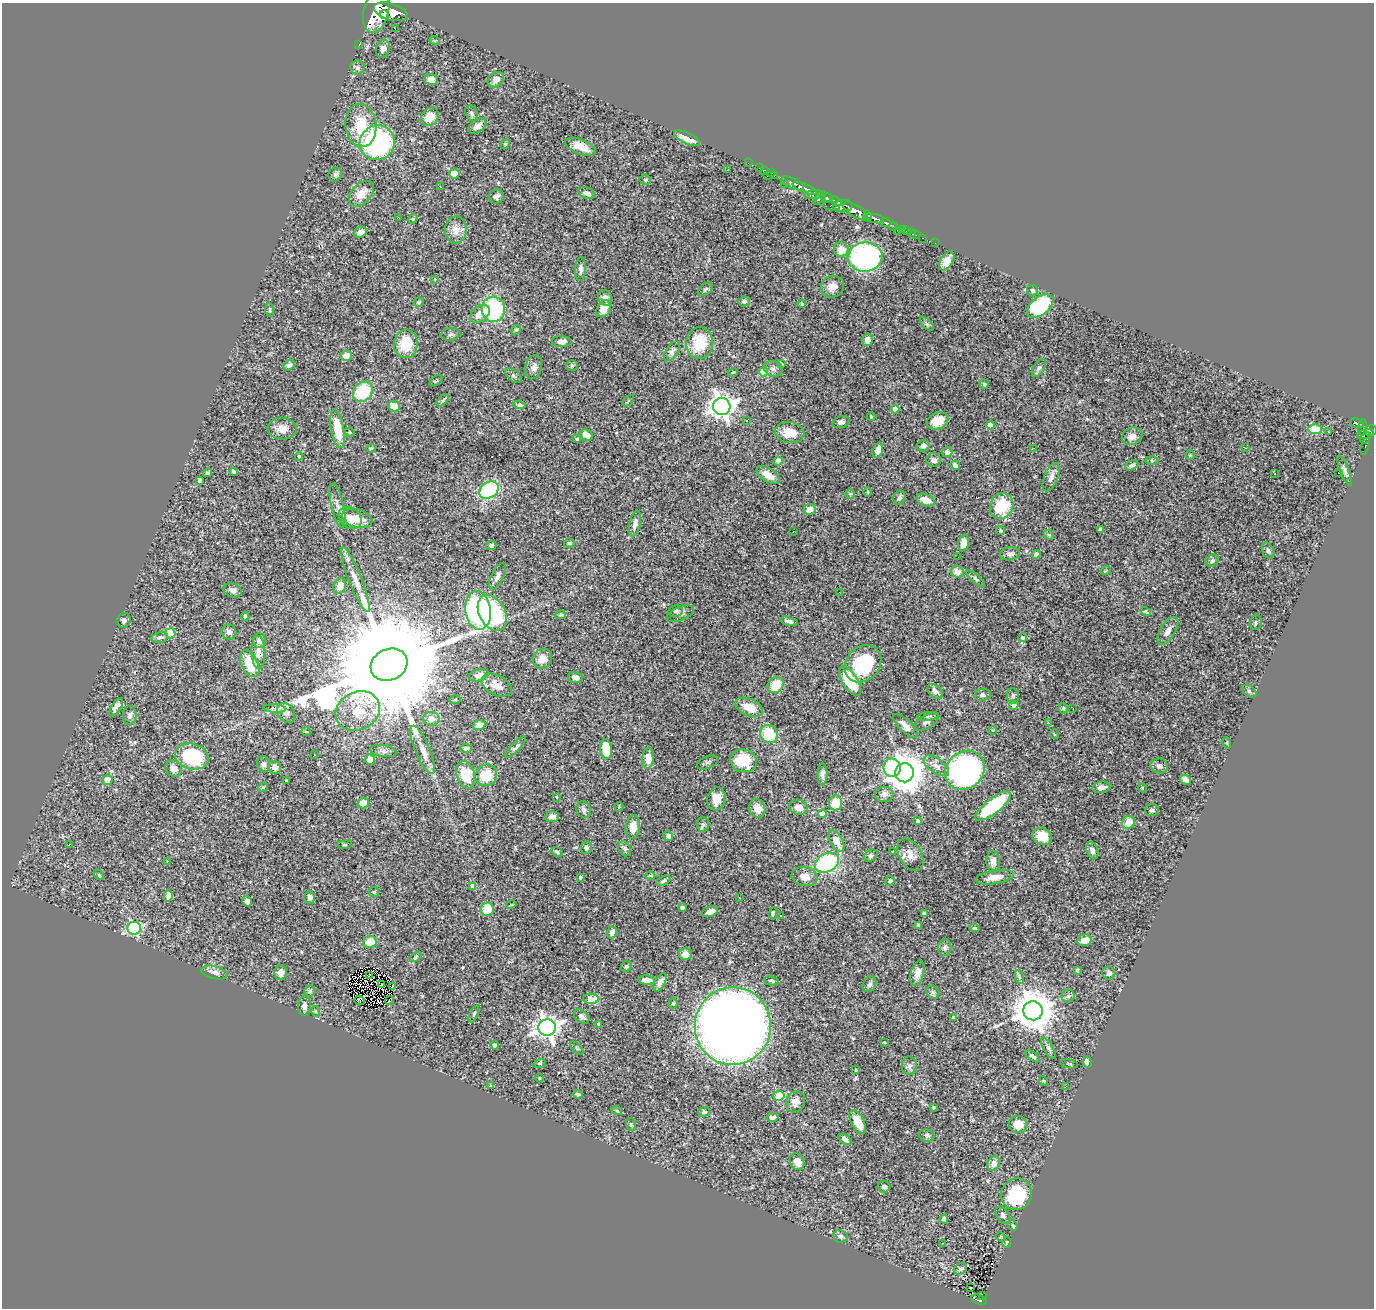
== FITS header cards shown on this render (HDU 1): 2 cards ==
NAXIS1  =                 1372
NAXIS2  =                 1306

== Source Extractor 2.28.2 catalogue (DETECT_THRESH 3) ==
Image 1372 x 1306 px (HDU 1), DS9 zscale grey, 1 PNG px = 1 image px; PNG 1376 x 1310 px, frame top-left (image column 1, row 1306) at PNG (2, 3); each listed source drawn as its Kron ellipse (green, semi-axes under 4 px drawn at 4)
Background 1.06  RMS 0.032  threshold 0.0953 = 3 sigma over >= 5 px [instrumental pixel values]
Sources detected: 385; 1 with non-positive FLUX_AUTO (blend fragments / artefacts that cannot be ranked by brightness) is neither listed nor drawn; the other 384 listed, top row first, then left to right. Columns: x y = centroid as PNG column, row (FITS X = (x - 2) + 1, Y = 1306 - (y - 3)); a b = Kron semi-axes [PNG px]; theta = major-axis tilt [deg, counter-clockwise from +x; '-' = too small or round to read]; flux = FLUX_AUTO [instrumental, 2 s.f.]
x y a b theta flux
376 11 22 12 76 6900
391 12 17 8 -17 5400
384 14 4 3 - 900
395 29 2 2 - 4.9
435 41 5 3 - 1.8
359 44 3 2 - 26
383 49 9 6 73 9.9
358 67 7 7 - 5.9
431 80 7 5 -20 13
496 80 9 6 41 11
471 113 8 5 -65 5.8
430 117 10 8 47 31
361 125 21 15 -84 72
477 126 10 6 36 12
687 138 14 5 -25 22
377 143 18 17 - 360
505 144 6 3 46 2.3
580 147 16 7 -21 33
748 163 2 2 - 12
760 168 3 2 - 31
727 170 3 2 - 2.5
765 171 3 2 - 28
454 173 5 5 - 19
772 173 3 2 - 35
335 174 7 6 - 5.2
775 175 3 2 - 34
767 176 2 2 - 62
645 180 5 5 - 2.7
792 183 12 5 -25 1800
784 184 3 2 - 26
440 187 3 2 - 1.4
805 188 13 3 -23 1200
587 193 8 5 -18 9.7
361 194 15 9 47 29
814 195 9 4 6 610
496 196 7 6 - 7.6
820 198 8 4 49 570
827 198 6 5 - 770
836 201 7 3 -27 520
831 206 8 3 -13 210
843 206 9 6 2 1300
856 211 14 6 -31 3200
867 216 6 3 -82 810
398 217 2 2 - 34
875 218 10 4 -13 1500
413 219 5 4 - 2.4
886 223 5 3 - 330
893 226 4 4 - 150
902 229 3 2 - 41
456 230 14 11 89 22
897 230 2 2 - 11
906 231 3 2 - 27
360 232 6 5 - 15
911 233 2 2 - 10
915 235 5 2 - 15
923 238 3 2 - 23
935 243 2 2 - 7.5
841 250 7 7 - 24
865 257 17 14 7 470
947 261 11 6 59 18
581 269 12 5 87 9.4
435 279 3 3 - 1.2
832 287 11 11 - 17
705 289 9 5 37 4.3
1033 291 6 5 - 4.9
605 298 8 7 - 9.3
744 301 6 5 - 5.5
419 302 5 4 - 3.1
802 304 4 3 - 3.4
1040 306 15 9 39 150
493 309 12 11 - 190
604 309 9 6 61 21
270 310 7 3 -86 2.8
480 314 11 7 39 22
927 324 9 4 -46 4.6
516 330 5 4 - 2.7
451 334 9 6 7 6.1
867 340 6 5 - 11
562 342 10 5 0 11
700 343 16 13 86 74
406 344 14 12 83 59
672 351 11 6 55 7.3
346 355 5 5 - 21
781 364 4 3 - 2.7
289 365 6 5 - 6.8
572 366 6 5 - 3.5
534 367 12 8 77 11
1039 368 10 5 57 5.3
773 369 10 7 -17 8.3
733 372 5 3 - 1.8
763 372 5 4 - 59
513 376 9 5 -38 4.7
436 381 7 3 33 3.1
984 384 5 4 - 3.7
363 392 11 9 47 110
443 400 7 4 45 3.2
628 401 7 3 45 2.1
519 405 6 4 -9 4.7
394 406 6 5 - 27
722 406 9 8 - 1800
895 409 4 4 - 17
871 416 4 3 - 1.9
746 420 3 3 - 4.9
937 421 11 8 22 27
841 422 9 6 12 6.8
1357 423 7 4 -23 260
990 425 4 4 - 20
1363 427 8 3 85 330
282 429 14 11 -3 20
337 429 20 6 -80 67
1315 429 7 5 2 67
1371 430 6 5 - 560
350 432 5 4 - 2.8
1329 432 3 2 - 1.5
790 433 14 10 -8 38
1365 434 8 4 16 500
586 435 7 5 -29 19
1132 436 10 8 24 13
1365 438 6 4 60 330
577 439 4 4 - 2.6
923 446 6 5 - 9.3
1365 446 8 4 72 94
371 448 5 3 - 2.8
1034 448 3 2 - 4.4
1245 448 3 2 - 1.4
878 450 8 5 71 13
947 452 5 5 - 7.1
1190 455 5 4 - 2.4
299 456 4 4 - 3.2
934 460 7 7 - 8.1
778 461 4 4 - 36
1152 461 6 4 -2 3.3
955 465 5 4 - 8.2
1132 465 7 4 26 7.1
1345 470 16 4 -67 7.8
233 471 4 3 - 5.9
207 473 5 3 - 3.7
1275 473 3 2 - 2.1
1338 473 2 2 - 1.6
768 475 13 6 -31 21
1051 477 15 7 68 12
200 480 4 4 - 11
489 490 10 7 32 230
868 492 5 3 - 2
850 494 5 5 - 2.7
899 498 7 6 - 6.6
926 500 9 6 -19 26
338 505 22 6 -77 12
1002 506 13 11 63 94
810 509 6 5 - 21
350 518 12 10 -42 27
357 518 15 9 -16 34
635 524 13 5 77 11
1100 529 4 3 - 3.3
1001 530 5 4 - 4
793 532 2 2 - 1.3
1049 535 6 4 -43 2.2
569 543 5 4 - 3
963 543 8 5 77 22
491 545 5 4 - 5
1268 551 8 6 -65 6.6
1010 554 10 6 11 9.1
1036 554 4 4 - 5.7
958 557 2 2 - 1.7
1212 561 7 5 31 6
1106 570 5 3 - 1.9
957 572 6 5 - 18
497 576 14 6 64 9.4
976 579 11 4 -41 5.5
355 580 35 6 -68 28
340 586 8 6 75 19
233 590 9 6 -22 12
839 592 2 2 - 4.3
478 610 19 12 -81 580
676 611 7 6 - 4.9
1146 611 5 4 - 2.9
492 613 19 13 -61 210
680 614 14 6 22 8.7
560 615 5 4 - 2.9
245 616 4 3 - 4
124 620 7 6 - 6.4
789 621 9 4 -14 6
1256 622 8 5 76 4.4
1168 631 16 7 57 17
229 632 8 7 - 11
170 633 5 5 - 110
160 637 8 5 14 6.1
1023 638 4 4 - 3
259 640 7 6 - 8.5
258 652 16 7 -88 13
542 659 10 9 - 25
250 664 14 8 -65 47
863 664 20 16 48 140
389 665 19 15 24 100000
479 675 10 6 15 11
575 678 7 5 -12 13
850 681 16 7 -58 110
496 685 16 10 -27 20
776 685 9 7 46 55
1249 691 8 5 -39 4.5
935 692 9 6 -44 12
982 695 8 6 8 6.2
1013 696 8 6 -76 5.6
455 699 6 4 2 2.3
1014 705 4 4 - 8.6
116 707 10 4 58 9.7
749 707 14 8 -23 35
275 708 11 4 -4 6.7
1063 708 5 4 - 4.1
1073 708 2 2 - 4.1
358 711 23 19 26 63
286 713 11 8 -55 11
130 715 9 7 85 7
928 716 10 3 7 3.4
431 719 8 7 - 16
926 722 14 6 29 9.4
1048 723 4 2 - 1.6
479 725 6 5 - 16
905 726 16 6 -44 15
993 730 4 3 - 1.6
306 732 4 3 - 1.7
769 734 9 8 - 72
1054 734 5 3 - 2.1
1227 743 6 3 -73 1.8
516 747 14 4 46 6.7
466 748 6 4 6 4.6
606 749 10 6 -82 46
423 750 26 7 -67 23
383 751 13 6 -8 8.2
314 755 3 2 - 1.6
192 757 17 13 -15 150
648 758 10 5 86 18
370 760 5 4 - 17
744 761 13 11 -17 92
707 762 11 6 23 5.1
263 764 8 6 -76 6.9
936 766 15 7 -36 15
1159 766 9 7 -21 9.5
275 767 7 6 - 11
892 768 9 8 - 140
174 769 9 8 - 16
965 770 21 18 42 590
904 773 9 9 - 6000
822 774 11 5 -90 7.9
466 775 14 9 -73 68
486 775 11 10 - 56
107 780 5 5 - 17
286 780 4 2 - 1.5
1186 780 6 4 -32 16
263 787 5 4 - 2.7
1101 787 9 5 9 12
1142 788 4 3 - 1.7
884 794 9 7 7 13
556 797 4 2 - 1.5
716 799 12 9 75 29
363 803 5 5 - 18
835 803 7 6 - 49
993 806 22 7 39 170
619 807 4 4 - 1.8
799 807 9 7 -16 17
757 808 9 8 - 19
584 810 8 7 - 6.9
1152 810 7 6 - 5
822 814 4 4 - 23
552 817 7 5 5 11
918 821 4 4 - 4.4
1128 822 7 6 - 34
703 824 7 6 - 5.8
633 827 12 7 84 24
668 836 5 4 - 5.6
1042 836 10 8 -28 37
836 841 12 6 -60 25
70 844 3 2 - 2.8
345 845 7 3 7 2.4
586 847 6 5 - 7.2
625 849 8 6 -58 5.9
1092 851 9 5 -73 9.7
557 852 6 3 -34 3.5
893 852 3 3 - 2.7
871 855 7 5 32 4.7
910 855 18 11 -59 20
167 861 3 3 - 3.7
993 862 11 6 -86 11
827 863 12 9 27 240
99 875 6 3 -45 2.7
650 875 5 3 - 2
804 876 13 9 -11 23
580 877 3 3 - 4.3
995 877 19 6 9 24
663 881 8 4 26 4.2
890 881 5 4 - 5.2
473 886 4 4 - 14
374 892 5 5 - 3
168 896 5 4 - 16
310 897 6 5 - 8.8
739 898 2 2 - 1.6
247 901 5 5 - 6.9
511 905 5 3 - 1.8
682 908 4 3 - 5.6
487 909 7 6 - 51
710 912 8 5 21 11
773 913 6 3 85 3.9
924 913 4 3 - 3.6
781 915 3 2 - 3.6
919 925 4 3 - 3.3
134 928 7 6 - 320
975 928 5 3 - 2.6
612 933 6 4 68 11
1085 940 7 6 - 26
370 942 6 6 - 40
945 947 9 6 88 6.7
685 954 6 6 - 16
416 957 7 4 37 3
626 966 6 5 - 4.3
1077 970 3 3 - 3.8
214 972 13 6 -12 11
280 973 7 6 - 15
917 973 13 6 76 15
1109 973 6 6 - 8.1
370 975 3 2 - 2.1
1019 977 7 4 -72 4.2
647 980 8 4 -6 19
772 981 7 4 -9 4.2
660 982 10 5 62 12
869 984 8 6 61 7.1
381 985 3 2 - 1.9
392 987 3 2 - 2.7
310 991 5 5 - 3.9
933 992 7 5 -44 4.8
1068 996 6 6 - 5.4
591 999 8 5 -2 35
389 1000 4 2 - 2.6
359 1001 5 3 - 0.3
673 1003 5 4 - 3.8
304 1006 10 6 85 9.7
315 1011 5 3 - 2
1033 1011 10 9 - 7100
474 1014 9 4 66 3.3
582 1017 9 6 -36 9.2
954 1017 3 3 - 3
599 1024 3 3 - 3
733 1026 39 38 - 2900
547 1028 9 8 - 1600
884 1042 3 2 - 1.5
494 1045 4 4 - 4
577 1048 8 3 -45 2.6
1048 1048 12 5 -61 5.9
1033 1056 8 4 -37 6.1
1087 1062 6 4 -86 10
540 1063 6 4 17 2.7
1069 1064 9 2 -11 2.5
909 1066 9 7 -89 7.3
856 1070 4 3 - 2
540 1078 4 3 - 1.9
1044 1081 5 3 - 1.8
490 1085 3 3 - 2.7
1066 1086 3 2 - 5.2
578 1094 5 3 - 4.2
779 1096 5 5 - 97
796 1102 11 9 65 16
933 1107 3 3 - 2.8
617 1111 5 3 - 2
704 1112 6 5 - 4.8
773 1117 6 4 12 4.9
858 1122 13 6 -62 27
1018 1124 9 8 - 29
631 1125 6 5 - 3.9
927 1135 7 6 - 6.4
845 1139 7 4 -35 8.5
797 1162 9 7 -61 17
994 1163 8 6 67 14
884 1187 6 6 - 6.1
1017 1194 16 15 - 130
1003 1215 9 6 -57 6.7
944 1219 4 4 - 6.6
1013 1225 5 4 - 2.4
840 1236 7 6 - 5.9
1001 1237 5 3 - 2
1007 1242 5 4 - 2.7
942 1243 3 2 - 11
960 1269 7 5 26 7.4
970 1288 3 2 - 6.9
983 1296 3 2 - 12
979 1300 8 4 -22 190
At the frame edge (FLAGS 8, measured only in part): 1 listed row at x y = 376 11
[1 non-positive-flux detection neither listed nor drawn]